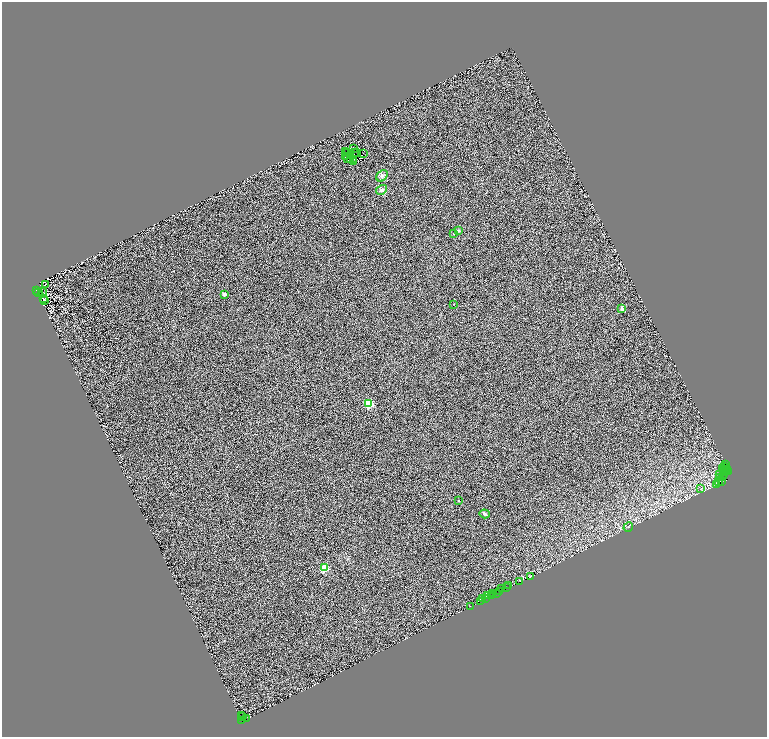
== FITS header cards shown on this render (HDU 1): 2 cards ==
NAXIS1  =                 1529
NAXIS2  =                 1469

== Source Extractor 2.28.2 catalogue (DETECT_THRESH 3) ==
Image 1529 x 1469 px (HDU 1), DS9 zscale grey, zoomed out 1/2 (1 PNG px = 2 x 2 image px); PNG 769 x 739 px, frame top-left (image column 1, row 1469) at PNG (2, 2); each listed source drawn as its Kron ellipse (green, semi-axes under 4 px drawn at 4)
Background 0.371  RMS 1.1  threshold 3.19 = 3 sigma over >= 5 px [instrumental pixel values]
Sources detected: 89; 28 cannot appear on this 1/2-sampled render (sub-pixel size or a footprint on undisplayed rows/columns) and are neither listed nor drawn; the other 61 listed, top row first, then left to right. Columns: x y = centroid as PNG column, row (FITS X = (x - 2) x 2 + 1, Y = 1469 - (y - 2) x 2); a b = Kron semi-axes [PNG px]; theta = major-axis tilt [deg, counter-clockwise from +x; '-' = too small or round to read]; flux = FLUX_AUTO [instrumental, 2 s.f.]
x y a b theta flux
354 148 2 1 - 88
345 151 3 1 - 230
347 152 2 1 - 67
354 152 2 1 - 66
357 153 2 1 - 68
363 153 2 1 - 35
346 156 2 1 - 180
348 159 3 2 - 26
351 159 2 1 - 64
354 159 2 1 - 54
354 162 2 1 - 69
382 176 6 5 - 530
381 190 6 4 33 520
459 231 4 3 - 210
454 234 3 3 - 140
45 284 3 2 - 100
36 290 2 1 - 190
42 292 4 1 - 100
38 293 3 2 - 84
224 294 2 2 - 2200
43 299 2 1 - 54
45 300 3 1 - 71
453 304 2 1 - 120
622 309 2 2 - 1100
369 404 3 3 - 20000
725 465 3 2 - 3000
725 468 4 1 - 380
722 469 2 1 - 7000
728 469 3 1 - 3600
729 472 3 1 - 3500
724 473 3 2 - 5800
719 475 2 1 - 1600
723 475 3 1 - 2900
720 477 2 1 - 2200
722 477 3 1 - 200
718 482 3 3 - 14000
721 482 3 2 - 5700
716 485 2 1 - 730
701 488 3 2 - 150
458 501 2 2 - 170
485 514 5 4 - 430
628 527 5 2 - 140
325 568 3 3 - 14000
531 576 3 1 - 16
519 581 2 1 - 130
509 585 3 2 - 770
506 588 3 2 - 1300
502 589 2 1 - 220
500 592 3 1 - 300
493 593 2 1 - 4300
496 593 2 1 - 250
488 595 2 1 - 150
492 596 2 1 - 1800
486 598 3 1 - 460
483 599 2 1 - 320
481 601 2 1 - 120
470 606 2 1 - 180
241 716 3 2 - 2200
243 717 2 1 - 840
247 719 2 1 - 260
241 720 2 1 - 2400
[28 sub-pixel or undisplayed-footprint detections neither listed nor drawn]